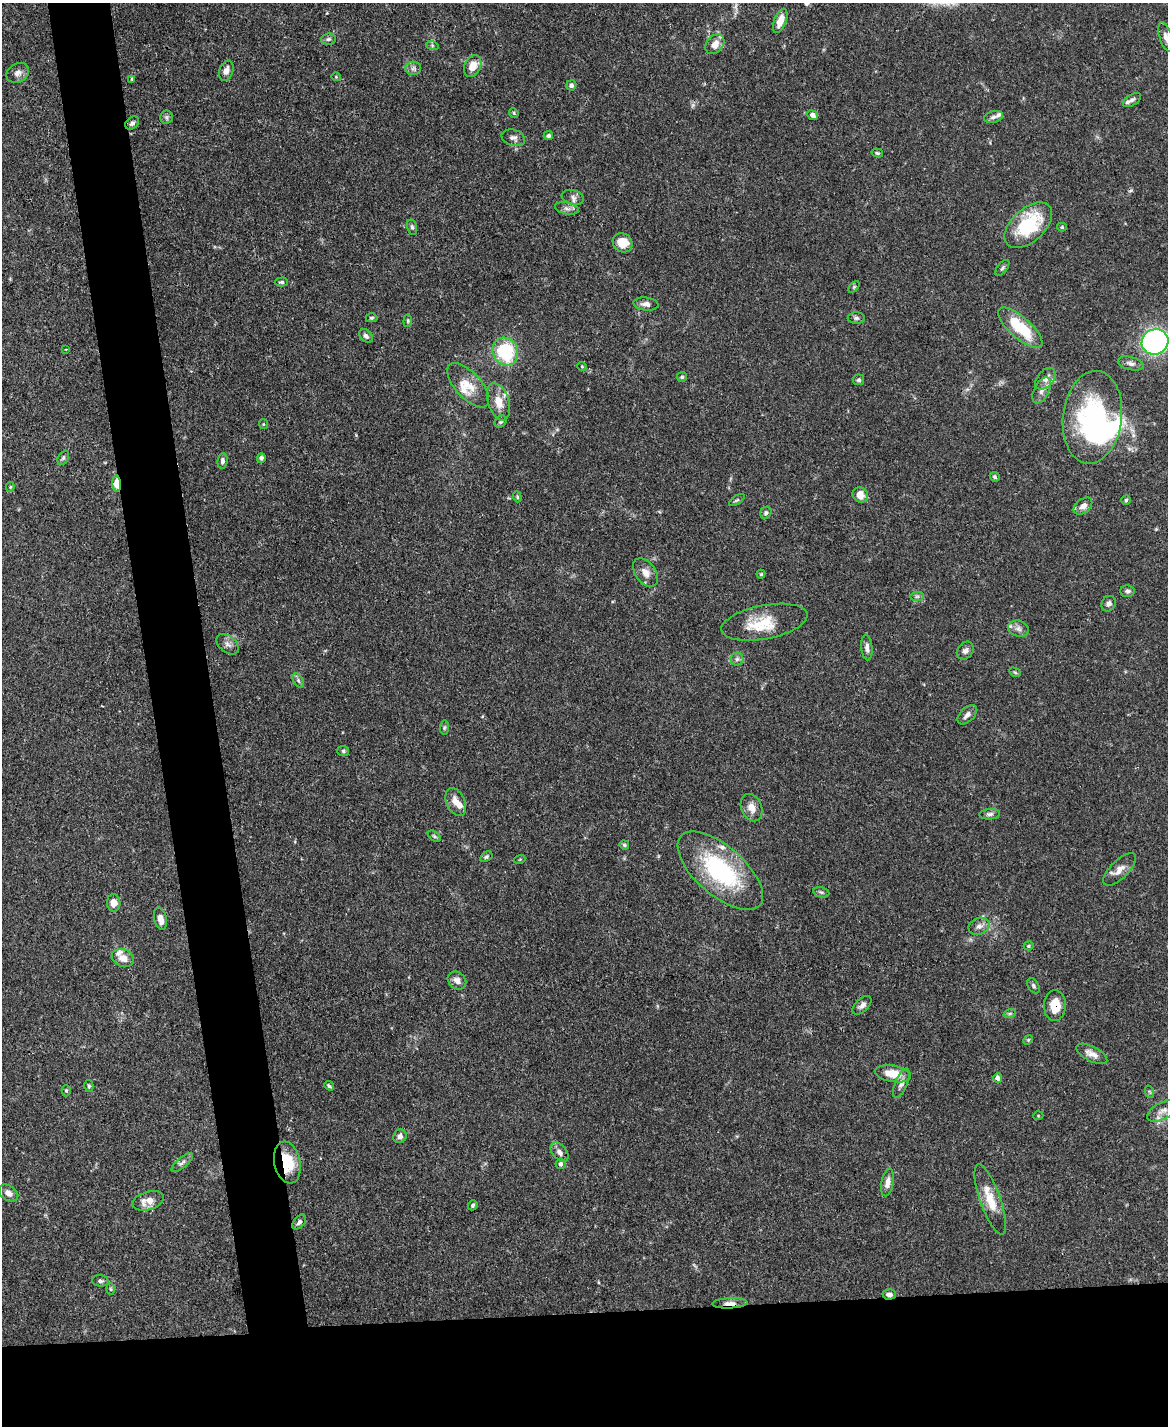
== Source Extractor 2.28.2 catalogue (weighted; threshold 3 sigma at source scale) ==
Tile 11 of 4 x 3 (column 3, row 3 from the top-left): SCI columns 2333-3498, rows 242-1665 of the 4666 x 4644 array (HDU 1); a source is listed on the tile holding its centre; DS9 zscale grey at full resolution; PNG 1170 x 1428 px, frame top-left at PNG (2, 3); each listed source drawn as its Kron ellipse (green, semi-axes under 4 px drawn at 4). Shown black and unused: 13% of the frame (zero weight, under 3 of 4 exposures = <1% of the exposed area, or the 3 px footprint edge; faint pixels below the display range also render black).
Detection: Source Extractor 2.28.2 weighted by HDU 2 'WHT'; one run over the whole footprint, this tile lists its part. Background 0.0889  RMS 0.0036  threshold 0.0163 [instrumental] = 3 sigma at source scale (4.5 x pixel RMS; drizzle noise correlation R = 1.50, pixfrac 1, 0.05/0.05 arcsec/px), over >= 5 px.
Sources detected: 138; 1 too faint to see at this stretch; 3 inside a brighter object's white glare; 1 cosmic-ray / hot-pixel residue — neither listed nor drawn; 9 inside a brighter listed object's ellipse — not listed separately; the other 124 listed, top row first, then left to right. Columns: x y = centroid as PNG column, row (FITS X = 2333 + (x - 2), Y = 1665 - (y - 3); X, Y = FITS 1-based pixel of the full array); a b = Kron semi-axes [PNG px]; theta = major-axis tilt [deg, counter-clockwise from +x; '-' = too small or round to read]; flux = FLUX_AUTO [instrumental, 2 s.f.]
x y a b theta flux
780 21 13 6 69 4.3
1166 37 15 6 -73 1.9
328 39 7 5 5 0.87
715 44 11 8 50 3.7
432 45 6 4 -19 0.54
473 66 11 8 66 4.8
413 68 8 6 -3 1.2
226 71 10 7 69 2
18 73 12 9 32 2
336 77 4 4 - 0.37
132 79 3 3 - 0.44
571 85 5 5 - 1.1
1132 100 10 5 34 1.1
514 113 5 4 - 0.4
813 115 6 4 -25 1.7
166 117 6 6 - 0.78
993 117 9 6 16 1.3
132 123 7 5 43 1.1
548 136 5 4 - 0.99
513 138 12 8 -17 1.6
877 153 6 4 -17 0.56
573 197 11 7 -16 1.5
567 208 12 6 -11 1.5
1028 225 28 16 42 24
412 227 8 5 -75 0.84
1062 227 5 4 - 0.55
623 243 10 9 - 6.3
1002 268 9 5 52 0.78
281 282 6 4 1 0.69
854 287 7 4 46 0.51
646 304 12 6 -6 1.9
371 318 6 4 0 0.51
856 318 8 5 0 0.88
408 321 6 4 84 0.47
1020 328 28 10 -42 17
366 336 8 5 -44 1
1155 342 13 12 - 89
66 349 4 2 - 0.25
505 351 14 12 -63 23
1131 363 13 6 -14 1.6
582 366 5 4 - 0.39
682 377 5 5 - 0.61
1045 379 13 8 50 2.5
859 380 5 5 - 0.7
468 385 27 13 -48 6.7
1042 390 14 7 63 2.3
498 402 19 10 -72 5.1
1092 417 46 29 83 56
501 421 6 5 - 0.79
263 424 5 4 - 0.4
63 458 8 5 60 0.79
261 458 5 4 - 0.86
222 461 8 5 84 1.2
995 477 5 4 - 0.57
117 484 8 4 -86 8.9
10 487 5 4 - 0.4
860 495 8 7 - 3.7
517 497 6 4 -71 0.46
737 500 9 3 33 0.54
1126 500 5 4 - 0.54
1083 506 10 7 38 2.5
766 513 6 5 - 0.73
645 572 16 10 -52 3.2
761 574 4 4 - 0.42
1128 591 7 6 - 0.9
917 596 7 4 1 0.76
1109 604 8 6 55 1.3
764 622 44 17 11 12
1018 629 10 8 -14 1.7
228 644 13 8 -39 1.8
867 648 13 5 -85 1.7
965 651 9 7 54 1.5
737 659 6 6 - 0.98
1015 672 6 4 -31 0.43
298 680 8 4 -60 0.81
967 715 12 7 44 1.7
444 728 7 4 83 0.55
343 751 6 5 - 0.71
456 802 15 9 -66 3.8
752 808 14 10 -66 3.3
990 814 10 5 4 1
434 836 7 4 -36 0.52
624 845 4 4 - 0.53
486 857 7 4 33 0.68
520 859 5 3 - 0.35
1120 869 21 9 45 3.4
720 871 52 24 -41 43
821 892 8 5 -11 0.75
114 903 8 7 - 3.3
160 919 11 6 -77 3
979 926 11 8 21 2
1029 946 5 4 - 0.45
123 958 11 8 -21 3.6
457 981 10 8 -39 2.2
1033 986 8 5 -60 0.76
862 1005 11 6 44 1.6
1055 1005 15 11 88 6.8
1010 1013 6 4 19 0.6
1028 1040 5 4 - 0.38
1092 1054 17 7 -27 2.6
893 1074 18 8 -9 6.6
998 1078 4 4 - 1.9
901 1083 16 6 67 1.8
89 1086 6 4 -76 0.56
329 1086 5 3 - 0.58
66 1091 6 4 -89 0.53
1150 1092 6 4 -70 0.53
1163 1111 17 8 27 2.8
1038 1116 5 3 - 0.3
400 1136 7 6 - 1.6
560 1152 11 7 -50 1.8
182 1162 13 5 40 1.3
287 1163 21 13 -79 12
560 1164 5 5 - 1.1
888 1182 14 6 80 2.4
8 1193 11 7 -34 2.2
990 1200 37 10 -70 8.3
148 1201 16 9 16 4.7
473 1205 5 4 - 0.62
299 1222 8 5 49 1
100 1281 8 5 -7 0.97
111 1289 6 4 -88 0.54
889 1294 7 5 2 1.5
730 1303 17 5 2 2.6
Overlapping masked pixels (flux is a lower limit): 5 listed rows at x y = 117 484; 1055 1005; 287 1163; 889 1294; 730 1303
Isophote crosses this tile's border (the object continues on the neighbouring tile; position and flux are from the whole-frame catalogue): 2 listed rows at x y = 1166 37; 1155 342